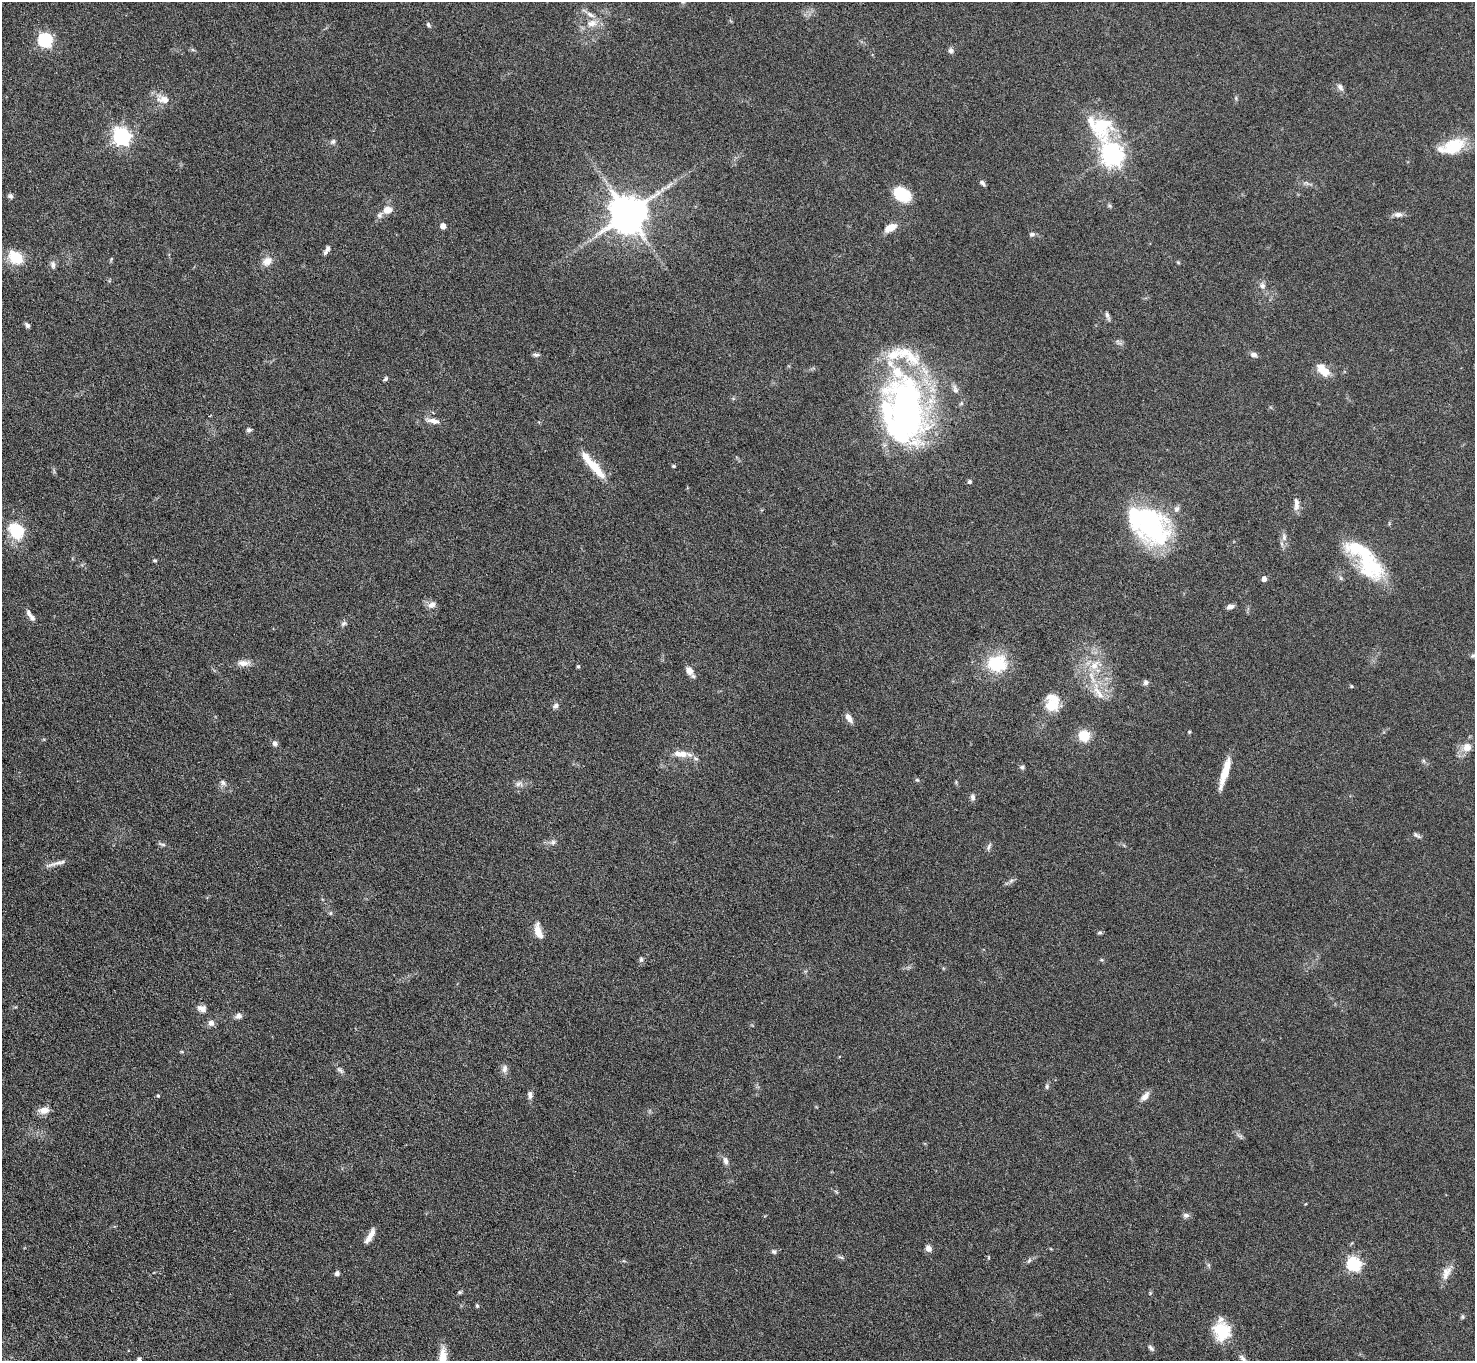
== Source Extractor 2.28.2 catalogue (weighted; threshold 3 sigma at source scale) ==
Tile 7 of 4 x 4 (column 3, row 2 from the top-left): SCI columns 2947-4419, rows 3014-4372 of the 5893 x 5887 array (HDU 1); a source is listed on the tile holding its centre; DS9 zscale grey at full resolution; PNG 1477 x 1363 px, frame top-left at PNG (2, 2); no overlay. Nothing masked; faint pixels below the display range render black.
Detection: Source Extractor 2.28.2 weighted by HDU 2 'WHT'; one run over the whole footprint, this tile lists its part. Background 0.0847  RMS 0.0043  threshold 0.0176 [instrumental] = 3 sigma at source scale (4.09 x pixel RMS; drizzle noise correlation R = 1.36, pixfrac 0.8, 0.05/0.05 arcsec/px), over >= 5 px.
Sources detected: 137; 3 inside a brighter object's white glare — not listed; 15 inside a brighter listed object's ellipse — not listed separately; the other 119 listed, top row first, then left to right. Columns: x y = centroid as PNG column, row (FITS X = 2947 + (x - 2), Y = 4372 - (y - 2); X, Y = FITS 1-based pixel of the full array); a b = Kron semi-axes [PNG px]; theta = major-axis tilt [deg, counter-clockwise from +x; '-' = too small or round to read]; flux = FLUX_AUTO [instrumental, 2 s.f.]
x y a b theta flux
592 23 15 10 11 4.3
428 25 7 4 -47 0.75
45 40 6 6 - 70
951 50 8 6 -73 1.2
1340 87 12 6 -57 1.6
163 99 20 12 -15 4.7
1099 126 43 32 -52 24
121 136 7 7 - 140
333 141 8 7 - 1.1
1454 146 27 18 20 14
1112 155 8 7 - 290
982 183 7 5 -43 1.1
669 186 16 4 45 1.9
902 194 16 12 -30 16
10 196 6 6 - 1
1109 205 6 4 -19 0.58
387 210 12 10 12 4.2
628 214 11 10 - 1200
1398 214 12 7 3 1.8
443 226 5 5 - 2.8
891 228 14 7 27 5
1032 234 7 5 11 0.99
328 249 7 6 - 1
16 257 21 15 -43 9.1
111 259 6 4 71 0.48
267 261 14 10 36 3.4
1178 262 5 3 - 0.41
53 265 11 6 -80 1.5
1262 286 9 7 -73 1.7
1107 316 11 4 -69 1.2
27 325 6 5 - 1.1
536 355 8 5 -8 1
1254 355 9 6 -13 1.4
1323 370 18 10 -45 6.3
385 379 8 5 42 0.74
955 390 13 7 -70 1.8
907 410 71 40 -76 150
433 421 20 6 -10 2.8
249 430 7 5 5 0.93
594 466 18 13 -35 6.1
674 466 4 3 - 0.67
969 482 5 5 - 0.78
1296 504 17 6 -87 2.4
1177 509 9 7 71 1.4
1149 525 42 27 -39 77
16 531 20 16 -59 15
1284 537 10 6 81 1.8
1366 558 57 20 -85 19
155 560 6 4 -3 0.54
1341 578 6 4 -71 0.66
1264 579 5 4 - 2.1
432 605 11 8 20 2.1
1230 607 9 5 15 1.5
29 614 15 6 -67 1.8
344 623 8 5 29 1
1473 655 7 4 36 0.71
243 663 19 8 -1 3.1
997 663 29 24 2 17
1094 665 16 9 52 5.3
578 666 5 4 - 0.52
689 671 10 7 -56 3.1
1146 682 7 6 - 1.1
1352 686 5 3 - 0.4
1098 693 25 7 -53 5
1051 705 19 16 -27 6.8
556 706 8 6 51 1.2
849 718 13 6 -55 2.3
1189 732 4 4 - 0.42
1084 736 8 8 - 13
275 743 7 6 - 1.3
1467 747 12 12 - 3.8
683 754 13 10 -10 4
696 758 8 5 -33 1.2
1424 761 6 4 -71 0.63
1022 767 6 5 - 0.87
1225 772 37 7 73 7.9
917 780 5 5 - 0.55
223 783 9 6 -46 1.2
519 784 10 7 10 1.7
972 797 9 6 -79 1.2
1417 835 10 5 -36 0.99
553 842 8 7 - 1.3
162 844 11 4 -16 0.89
989 846 11 4 66 0.96
59 863 37 4 16 2.5
1011 881 7 4 20 0.89
330 913 6 5 - 0.6
538 930 19 8 -87 4.1
1100 932 7 4 6 0.66
641 960 6 5 - 1
1102 960 5 3 - 0.47
202 1008 12 8 -25 2.3
239 1016 8 7 - 1.6
211 1023 8 7 - 1.9
505 1069 12 7 78 1.8
340 1070 11 5 -40 1.3
1047 1086 7 5 78 0.83
530 1095 10 6 -86 1.6
158 1096 5 4 - 0.47
1145 1096 13 7 45 2.5
44 1110 13 8 6 3.3
726 1161 10 6 -76 1.7
1186 1215 8 6 -1 1.3
369 1238 16 7 56 3.1
928 1248 7 6 - 2.3
774 1252 6 6 - 0.89
841 1257 10 3 -15 0.73
1029 1260 7 4 56 0.72
1354 1264 6 6 - 71
1447 1272 15 11 43 3.6
337 1273 6 5 - 1.2
460 1292 6 5 - 0.61
477 1306 5 4 - 0.63
1462 1317 6 5 - 0.62
1222 1331 23 20 -76 12
1151 1348 8 5 -45 1.1
443 1359 27 8 87 7
1243 1359 13 6 -48 1.5
139 1360 6 5 - 1.1
Isophote crosses this tile's border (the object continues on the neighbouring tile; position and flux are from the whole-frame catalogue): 4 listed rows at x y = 1473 655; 443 1359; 1243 1359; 139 1360